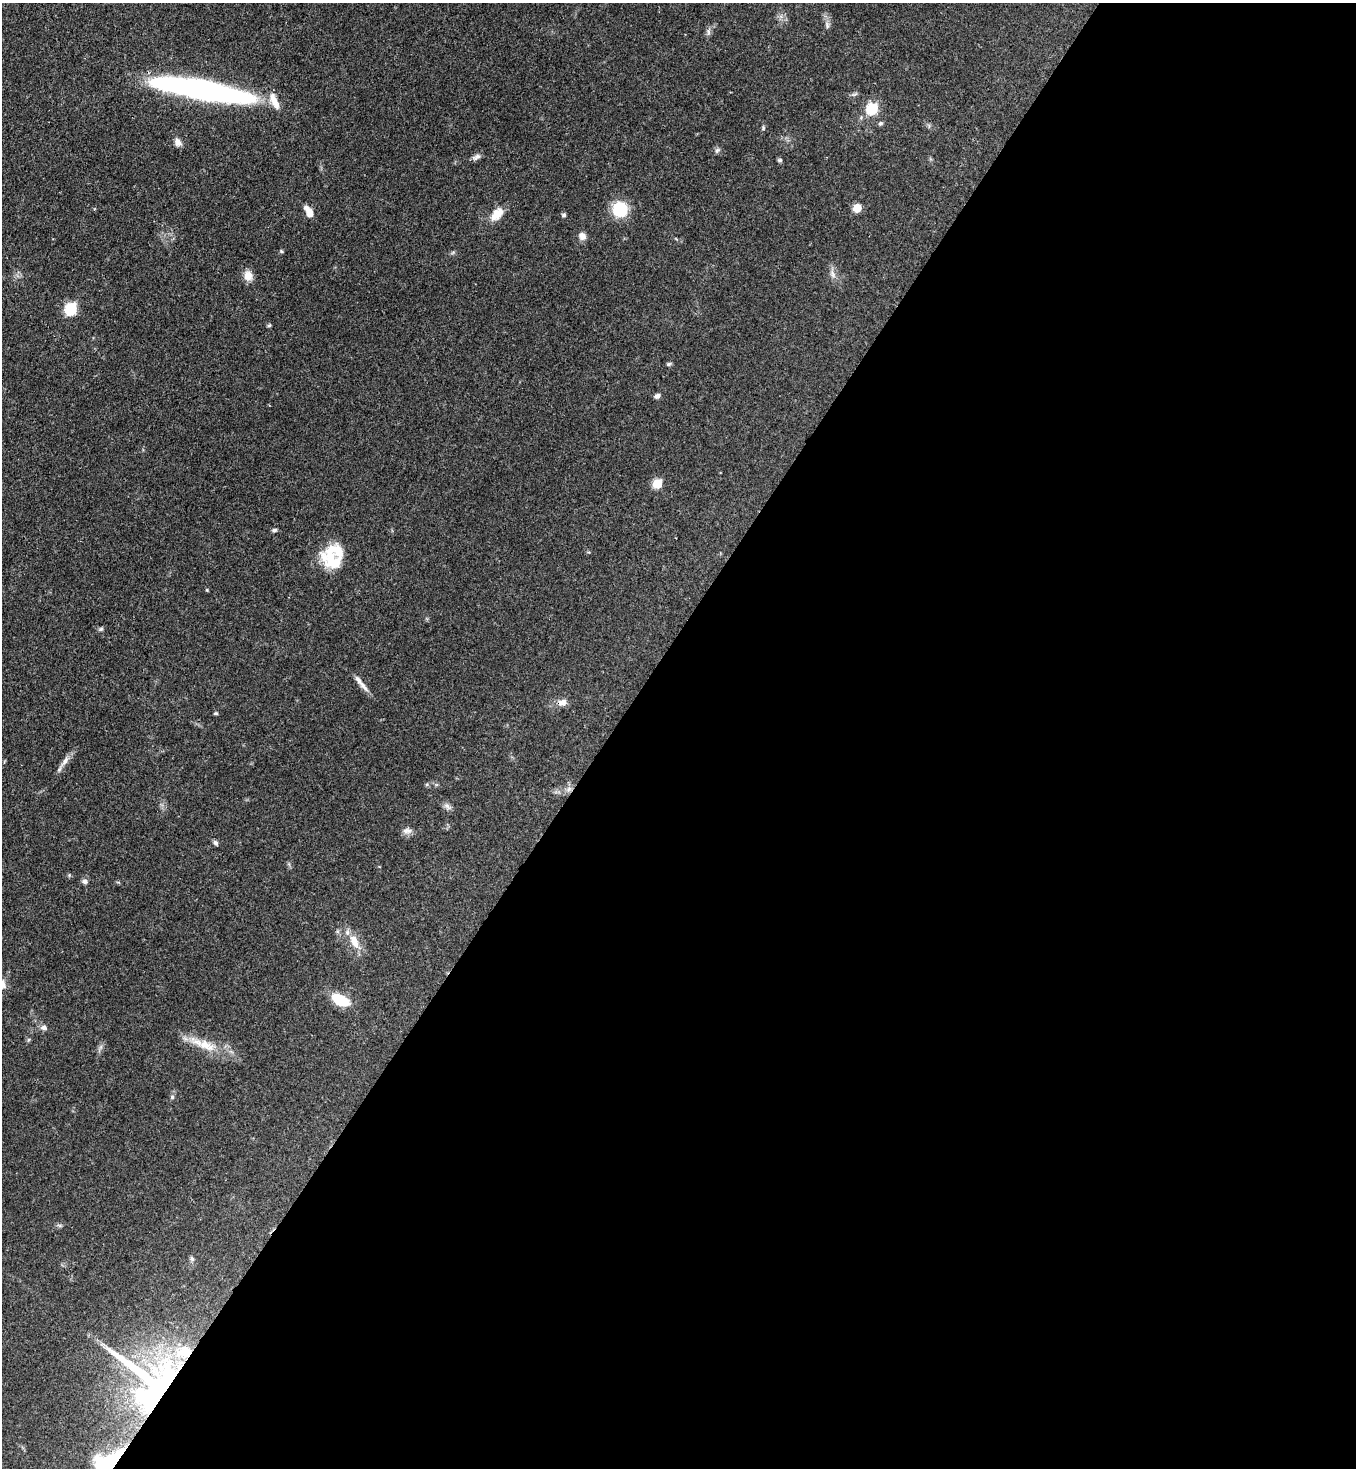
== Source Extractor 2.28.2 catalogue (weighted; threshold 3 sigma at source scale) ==
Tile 12 of 4 x 4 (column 4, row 3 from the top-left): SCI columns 4289-5642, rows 1526-2991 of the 6007 x 5984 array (HDU 1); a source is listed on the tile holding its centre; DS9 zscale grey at full resolution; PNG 1358 x 1470 px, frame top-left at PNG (2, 3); no overlay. Shown black and unused: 55% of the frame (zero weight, under 3 of 4 exposures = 7% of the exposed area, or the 3 px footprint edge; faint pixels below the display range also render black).
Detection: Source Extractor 2.28.2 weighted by HDU 2 'WHT'; one run over the whole footprint, this tile lists its part. Background 0.0856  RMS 0.0039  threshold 0.0178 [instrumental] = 3 sigma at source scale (4.5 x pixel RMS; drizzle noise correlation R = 1.50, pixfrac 1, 0.05/0.05 arcsec/px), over >= 5 px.
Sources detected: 52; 1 inside a brighter object's white glare — not listed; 3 inside a brighter listed object's ellipse — not listed separately; the other 48 listed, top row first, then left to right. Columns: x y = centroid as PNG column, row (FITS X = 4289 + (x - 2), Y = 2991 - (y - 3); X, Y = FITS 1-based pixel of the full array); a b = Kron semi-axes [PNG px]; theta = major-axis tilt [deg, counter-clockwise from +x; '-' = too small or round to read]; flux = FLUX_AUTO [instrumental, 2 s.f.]
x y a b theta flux
827 25 10 6 -76 1.4
708 32 10 4 -89 1.1
202 89 90 15 -11 150
855 94 9 5 26 0.85
872 108 6 6 - 37
881 123 7 5 29 0.78
763 128 6 4 89 0.53
178 142 11 8 -55 2.2
717 150 9 5 45 0.91
476 157 12 6 26 1.4
780 160 6 5 - 0.63
857 208 5 5 - 12
620 209 13 13 - 17
309 212 13 6 -59 4.1
497 214 16 10 48 6.2
564 215 5 5 - 0.73
582 236 10 9 - 2.1
281 251 5 5 - 0.49
832 274 12 7 -59 2
248 276 13 11 -75 3.3
71 308 6 6 - 46
269 325 5 4 - 0.53
669 364 6 5 - 0.64
657 396 7 5 20 1.3
657 483 6 5 - 19
274 530 6 5 - 0.69
330 557 28 22 36 12
207 590 5 4 - 0.38
101 629 6 5 - 0.7
363 685 19 6 -50 2.9
562 702 13 8 16 2.7
215 713 5 4 - 0.54
65 761 19 7 53 2.8
569 789 10 6 49 1.7
447 806 11 7 -38 1.5
407 831 14 7 -2 1.8
215 843 7 5 -46 0.94
85 881 7 5 -12 1.2
354 941 21 10 -65 5.8
340 1000 16 9 -27 15
43 1027 9 7 -2 1.5
206 1045 29 14 -19 9.6
101 1047 7 4 71 0.93
172 1097 5 5 - 0.67
59 1225 7 4 -19 0.67
192 1259 7 5 -74 0.83
152 1384 75 52 -43 140
114 1461 37 17 14 28
Overlapping masked pixels (flux is a lower limit): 3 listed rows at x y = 202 89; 152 1384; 114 1461